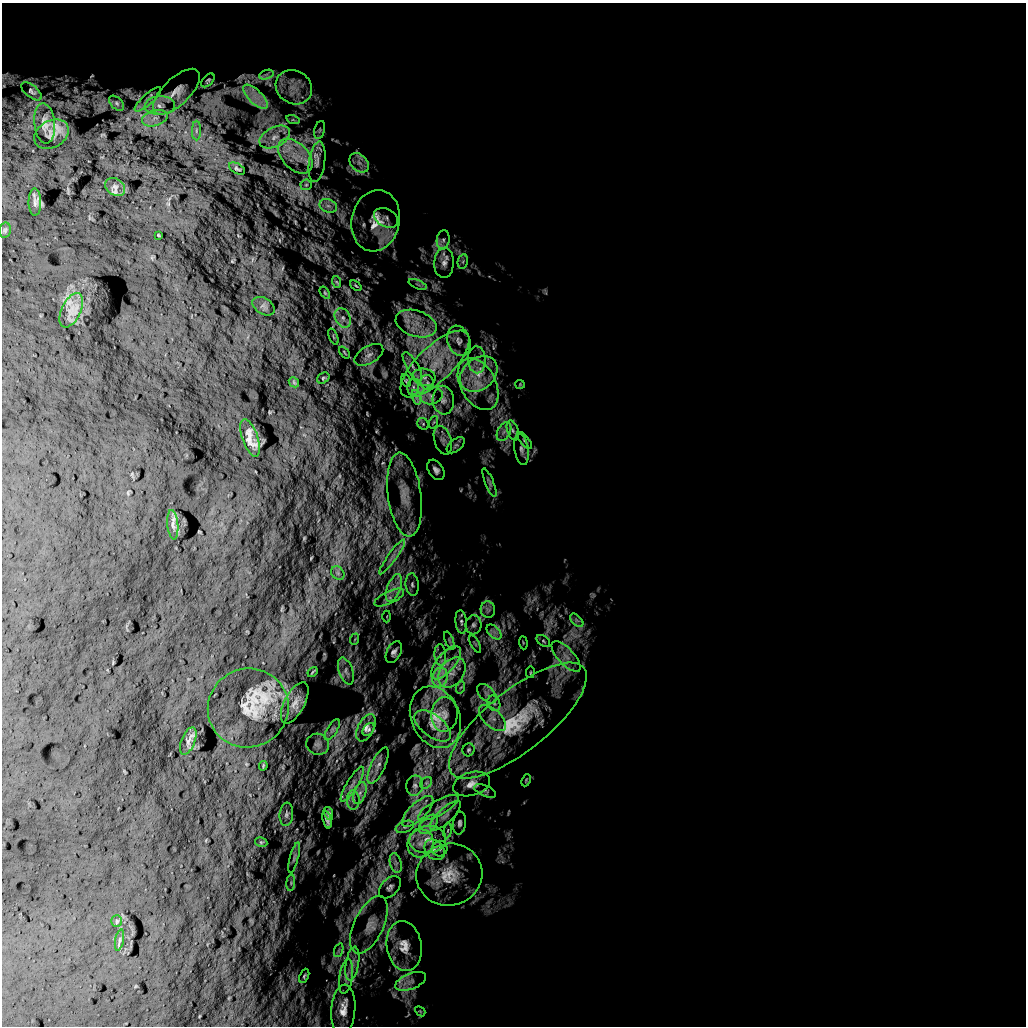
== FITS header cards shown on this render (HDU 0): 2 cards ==
NAXIS1  =                 1024 /
NAXIS2  =                 1024 /

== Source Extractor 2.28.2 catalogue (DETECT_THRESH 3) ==
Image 1024 x 1024 px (HDU 0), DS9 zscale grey, 1 PNG px = 1 image px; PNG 1028 x 1028 px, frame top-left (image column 1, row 1024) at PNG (2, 3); each listed source drawn as its Kron ellipse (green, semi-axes under 4 px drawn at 4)
Background 5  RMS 850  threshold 2560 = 3 sigma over >= 5 px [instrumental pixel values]
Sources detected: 153; all 153 listed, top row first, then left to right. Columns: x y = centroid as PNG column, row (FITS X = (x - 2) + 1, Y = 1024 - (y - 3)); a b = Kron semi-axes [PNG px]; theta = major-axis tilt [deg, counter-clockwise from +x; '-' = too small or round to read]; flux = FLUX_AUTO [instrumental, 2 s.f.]
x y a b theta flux
266 75 7 4 19 1.6e+05
208 80 8 5 46 1.1e+05
294 87 19 16 -32 1.2e+06
31 91 12 6 -39 1.7e+05
176 92 30 13 44 8.2e+05
255 97 16 6 -44 6.6e+05
148 99 17 5 42 2.7e+05
117 103 9 5 -45 1.3e+05
160 105 15 9 3 5.8e+05
155 118 13 7 16 4.8e+05
293 120 7 4 -18 1.1e+05
45 123 20 10 -84 5.5e+05
196 130 10 4 90 1.8e+05
320 130 9 5 77 1.3e+05
51 134 18 13 30 4.9e+05
275 137 16 9 27 7.5e+05
295 156 21 13 -45 1.2e+06
317 162 20 8 81 5.0e+05
359 163 11 8 -45 4.4e+05
237 169 9 5 -30 1.1e+05
306 185 5 5 - 1.0e+05
115 187 11 8 -33 2.4e+05
35 202 13 6 -89 1.9e+05
328 206 9 6 -20 2.7e+05
386 218 13 9 -27 2.9e+05
376 221 31 24 78 2.2e+06
5 230 7 5 77 1.1e+05
158 235 3 2 - 3.4e+04
443 240 9 6 81 2.4e+05
463 261 7 5 79 1.4e+05
444 263 15 10 88 5.2e+05
337 282 6 3 -70 6.6e+04
418 284 9 3 -21 1.1e+05
356 286 7 3 -39 7.4e+04
325 293 7 3 -54 7.0e+04
264 306 12 8 -32 2.2e+05
71 310 18 9 65 6.5e+05
343 318 10 7 -62 3.4e+05
416 324 21 13 -18 1.3e+06
333 337 8 3 -69 7.1e+04
459 341 15 11 -70 6.0e+05
344 352 7 3 -51 6.4e+04
369 355 16 8 31 4.3e+05
477 360 13 9 -88 5.0e+05
435 364 44 17 44 3.3e+06
412 366 16 6 -59 3.5e+05
479 374 20 15 39 1.7e+06
424 377 11 8 -10 4.3e+05
323 378 6 5 - 8.6e+04
406 381 7 4 -65 8.8e+04
294 382 6 4 -47 7.1e+04
427 383 7 6 - 1.7e+05
478 384 28 18 -62 2.1e+06
520 384 4 4 - 6.0e+04
413 387 8 5 83 2.2e+05
431 395 11 8 12 3.7e+05
416 397 7 4 -72 2.0e+05
443 400 14 10 -85 4.8e+05
434 422 6 4 70 8.7e+04
423 424 6 5 - 1.1e+05
513 430 10 5 -72 2.0e+05
504 432 10 6 62 3.0e+05
250 438 19 8 -71 5.4e+05
443 440 15 8 -73 3.6e+05
525 440 10 4 -50 1.2e+05
456 445 10 6 38 1.7e+05
521 450 15 7 -80 3.0e+05
436 470 11 7 -57 2.8e+05
489 483 15 3 -68 1.7e+05
404 495 42 16 -83 1.7e+06
173 525 15 5 -84 2.5e+05
392 557 21 4 54 3.7e+05
338 573 7 6 - 1.7e+05
412 585 11 6 -84 2.2e+05
394 588 14 6 68 5.4e+05
389 598 16 6 26 4.5e+05
488 610 8 7 - 2.3e+05
387 616 6 3 90 4.9e+04
577 620 8 5 -45 1.6e+05
461 622 12 5 -84 2.3e+05
473 625 9 8 - 2.5e+05
494 632 9 5 -45 2.4e+05
355 639 6 3 71 7.1e+04
449 641 9 3 -69 1.1e+05
543 641 8 5 -37 1.3e+05
523 643 7 3 -84 5.4e+04
475 644 9 3 -61 1.1e+05
394 652 11 7 63 2.6e+05
440 655 10 6 -87 2.4e+05
566 656 19 8 -47 6.3e+05
446 663 20 9 50 8.8e+05
346 671 14 7 -71 3.1e+05
312 672 5 2 - 5.6e+04
452 672 17 11 52 8.9e+05
530 672 6 3 81 5.7e+04
440 677 10 7 75 4.7e+05
461 687 6 4 70 1.0e+05
487 694 12 7 -44 3.2e+05
295 703 22 10 63 4.5e+05
494 703 8 6 -66 2.0e+05
248 708 40 39 - 2.6e+06
444 714 17 13 86 5.7e+05
435 717 32 24 -66 2.3e+06
492 718 16 8 -43 5.2e+05
518 721 84 30 39 7.5e+06
433 726 21 11 -37 7.4e+05
366 728 14 8 64 3.6e+05
369 729 7 5 51 1.3e+05
332 730 12 5 58 1.7e+05
188 741 14 6 68 2.3e+05
318 744 11 10 - 3.2e+05
468 750 6 6 - 1.1e+05
263 766 5 3 - 8.0e+04
378 766 19 7 65 4.2e+05
526 780 6 4 65 7.0e+04
426 783 7 5 45 1.3e+05
352 784 20 5 58 4.2e+05
472 784 19 11 16 6.4e+05
415 786 10 8 77 2.9e+05
485 791 11 5 -23 1.7e+05
360 793 11 6 72 2.7e+05
353 800 10 6 -90 2.7e+05
438 808 23 7 28 6.1e+05
418 811 20 8 44 6.9e+05
286 814 11 7 85 2.2e+05
329 814 6 4 -77 1.8e+05
445 816 20 7 43 4.7e+05
327 820 9 4 -75 2.0e+05
459 823 11 6 83 2.0e+05
428 824 12 7 45 4.5e+05
405 827 9 5 21 2.1e+05
448 831 7 4 81 1.0e+05
428 840 18 13 6 1.2e+06
261 842 6 4 -11 8.0e+04
420 843 14 13 - 8.7e+05
440 849 8 8 - 2.0e+05
435 850 11 9 -45 4.5e+05
294 858 15 4 75 1.8e+05
396 863 10 5 -77 2.5e+05
449 875 33 31 16 3.0e+06
291 883 8 3 86 9.1e+04
390 887 13 8 46 2.7e+05
117 921 6 5 - 7.9e+04
369 925 31 14 65 1.2e+06
120 940 11 4 79 1.3e+05
404 946 25 17 -81 1.3e+06
339 950 7 4 71 1.3e+05
352 964 17 6 80 4.6e+05
304 976 7 4 67 9.9e+04
346 977 17 6 82 4.4e+05
411 981 16 8 21 4.7e+05
343 1010 25 12 85 9.4e+05
420 1011 6 4 -43 6.4e+04